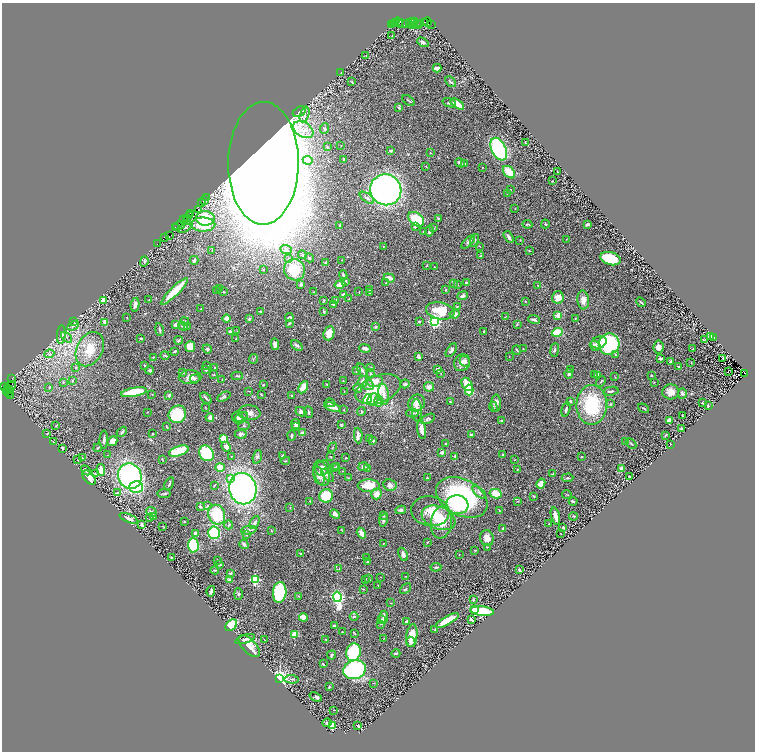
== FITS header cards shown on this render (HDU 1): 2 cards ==
NAXIS1  =                 1505
NAXIS2  =                 1499

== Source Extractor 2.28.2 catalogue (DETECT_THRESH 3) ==
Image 1505 x 1499 px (HDU 1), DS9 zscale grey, zoomed out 1/2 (1 PNG px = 2 x 2 image px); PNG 757 x 754 px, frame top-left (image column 1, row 1498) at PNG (2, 3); each listed source drawn as its Kron ellipse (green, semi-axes under 4 px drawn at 4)
Background 0.515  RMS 0.027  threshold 0.0801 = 3 sigma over >= 5 px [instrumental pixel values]
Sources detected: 565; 51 cannot appear on this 1/2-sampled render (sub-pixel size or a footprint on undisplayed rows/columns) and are neither listed nor drawn; of the other 514, the 500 brightest by FLUX_AUTO listed and drawn (14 fainter detections omitted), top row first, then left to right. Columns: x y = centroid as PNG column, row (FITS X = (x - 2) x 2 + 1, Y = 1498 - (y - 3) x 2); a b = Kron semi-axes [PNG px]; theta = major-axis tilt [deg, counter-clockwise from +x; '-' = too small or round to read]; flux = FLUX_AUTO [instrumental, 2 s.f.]
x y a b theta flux
412 21 4 3 - 150
399 22 5 3 - 480
410 22 2 1 - 70
415 22 3 1 - 50
425 22 2 1 - 160
427 22 4 3 - 560
393 23 2 1 - 13
396 23 2 1 - 30
392 24 2 1 - 5.7
402 24 4 2 - 78
407 24 3 1 - 25
417 24 3 2 - 64
420 24 3 1 - 99
431 24 4 2 - 68
412 25 3 1 - 26
419 25 2 1 - 28
392 35 2 1 - 1.6
423 42 6 3 -30 14
366 55 2 2 - 1.6
437 68 4 3 - 32
341 73 3 2 - 3.3
352 82 4 2 - 3.7
450 82 6 3 -46 11
408 100 7 2 -38 4.6
449 103 7 3 -20 17
457 104 8 3 -35 62
399 107 4 3 - 9.4
299 112 7 4 28 11
304 114 8 4 74 21
325 129 5 4 - 12
303 130 11 7 -33 48
525 143 3 2 - 4.2
341 145 2 1 - 2.3
327 147 3 3 - 4.4
499 149 12 7 -64 910
391 151 3 2 - 8.1
430 153 3 2 - 2.4
344 159 3 2 - 4.4
308 160 5 3 - 50
263 163 61 35 90 26000
460 163 5 3 - 13
465 164 3 2 - 7.7
426 166 2 2 - 2.2
482 167 2 1 - 2.3
509 172 7 5 -44 97
557 172 2 2 - 2.2
552 181 2 2 - 4
386 190 16 15 - 1800
510 190 2 1 - 2.9
507 194 3 2 - 3.2
207 197 2 1 - 28
367 198 8 3 -35 12
204 200 3 1 - 17
202 203 3 2 - 40
515 209 2 2 - 1.7
198 210 2 1 - 13
190 213 2 1 - 41
190 215 3 1 - 84
188 218 3 1 - 41
205 218 9 7 -6 160
438 218 4 3 - 4.4
183 219 3 1 - 91
416 219 9 6 -38 190
187 220 2 1 - 42
203 224 12 7 -1 190
527 224 5 2 - 5.5
545 224 4 3 - 5
588 224 4 2 - 12
340 225 2 2 - 4.6
179 226 6 2 17 160
415 226 4 3 - 12
175 227 2 1 - 16
185 227 8 2 33 6.8
434 228 4 3 - 4.8
423 231 2 2 - 4.5
429 231 5 3 - 15
170 236 2 1 - 20
164 237 4 2 - 56
509 237 6 3 -59 18
566 239 2 1 - 1.8
475 240 6 3 74 5.7
520 240 3 2 - 2
468 242 9 4 44 14
157 244 2 1 - 43
383 246 2 2 - 2.3
480 246 2 1 - 2
212 250 3 2 - 2.5
286 250 6 4 -24 15
529 250 2 2 - 2.5
302 255 4 4 - 7
481 256 3 2 - 5.6
288 258 4 3 - 4.8
309 258 5 3 - 8.8
610 259 10 6 -17 210
194 260 4 3 - 14
342 260 2 2 - 1.9
144 261 5 3 - 7.2
326 262 4 3 - 11
427 265 3 2 - 3.3
435 267 2 2 - 1.7
263 269 3 2 - 2.4
294 270 11 10 - 180
343 275 5 3 - 7.8
389 278 6 3 -20 36
346 281 3 3 - 4.2
466 282 3 2 - 8.5
386 283 2 2 - 2.4
453 283 3 3 - 4.7
301 284 3 2 - 12
340 284 5 4 - 50
458 285 2 2 - 2.1
538 285 2 2 - 2.3
220 288 3 2 - 2.3
370 289 4 2 - 4.8
446 290 4 2 - 3.6
174 291 18 4 44 140
216 291 2 2 - 1.8
224 292 3 2 - 3
314 292 2 2 - 2.4
359 292 3 1 - 2.3
370 293 3 2 - 4.6
343 294 3 2 - 9.2
463 296 5 4 - 13
558 297 6 5 - 43
349 299 2 2 - 2.4
103 300 3 2 - 120
149 300 2 1 - 2.7
323 300 3 3 - 3.7
583 300 9 6 -85 35
336 301 4 3 - 5.5
525 301 3 2 - 3.1
641 302 5 2 - 6.1
135 305 7 3 79 19
334 305 4 3 - 12
457 307 4 3 - 5.1
201 308 2 2 - 2.5
440 311 14 8 -12 150
260 312 3 3 - 4.2
324 312 4 3 - 4.4
455 314 5 4 - 26
558 315 3 3 - 43
127 317 2 2 - 2.7
289 317 4 3 - 9.1
505 317 4 2 - 3
227 318 4 3 - 24
249 319 3 3 - 6.8
575 319 4 2 - 2.9
534 320 6 2 -22 9.4
74 321 3 2 - 1.9
185 321 4 2 - 7.1
434 321 3 3 - 1200
105 322 4 3 - 23
419 322 3 2 - 3.2
289 323 4 2 - 5.6
176 324 3 3 - 18
517 324 4 3 - 4.3
73 326 6 3 29 10
183 326 5 4 - 9.7
187 326 3 2 - 1.8
376 327 3 3 - 5.8
159 330 6 2 -79 6.7
237 331 3 3 - 2.6
484 331 3 2 - 3.1
230 332 3 3 - 11
557 332 5 3 - 150
329 333 7 5 70 56
61 335 9 4 86 10
66 337 6 2 -43 7.7
711 337 4 3 - 23
714 337 3 2 - 13
141 338 3 2 - 6.4
236 339 2 2 - 2
705 339 3 2 - 2.1
179 340 4 3 - 7.2
599 342 8 6 20 31
275 344 6 4 -80 22
609 344 11 10 - 340
297 346 6 3 -38 12
595 346 5 5 - 24
190 347 5 5 - 59
658 347 6 5 - 29
365 348 6 3 -11 18
523 348 2 2 - 2.2
90 349 18 13 62 120
207 349 5 4 - 7.7
693 349 2 1 - 1.7
451 350 8 3 56 11
517 350 5 2 - 5.3
555 350 7 3 82 8.1
175 351 4 2 - 6.6
49 354 5 4 - 10
165 355 4 2 - 4.3
615 355 3 3 - 5
153 357 3 2 - 2.6
418 357 4 2 - 24
509 357 2 1 - 1.6
660 358 4 3 - 9.3
723 358 2 1 - 1.9
253 359 5 2 - 5.1
465 361 5 4 - 15
671 362 4 3 - 14
691 362 2 2 - 3.4
462 363 9 8 - 32
145 365 3 2 - 3.8
207 366 3 2 - 2.5
678 366 3 2 - 7.2
214 367 2 2 - 2.2
76 368 4 3 - 7.4
371 368 4 3 - 5.2
571 369 3 2 - 2.7
150 370 4 3 - 9.4
206 370 2 2 - 5
362 370 7 3 -56 9.5
438 370 3 3 - 25
356 371 3 3 - 9.2
728 372 2 1 - 1.9
182 373 4 2 - 10
744 373 3 1 - 46
370 374 5 3 - 6.9
441 374 3 2 - 2.4
569 374 5 3 - 10
594 374 3 2 - 1.8
214 375 3 2 - 4
598 375 3 2 - 14
651 375 2 2 - 6.1
237 376 6 3 3 5.3
190 377 11 7 1 33
615 377 3 2 - 1.9
12 378 2 1 - 21
195 379 5 4 - 7.9
222 380 2 2 - 1.6
343 380 3 2 - 2.3
72 381 3 3 - 6.6
363 381 5 4 - 16
375 381 8 5 8 52
601 381 6 2 57 4.6
63 382 3 3 - 3.7
654 382 2 2 - 1.7
327 384 3 3 - 3.2
405 384 4 3 - 8.8
467 384 7 5 -61 77
263 385 3 2 - 4.6
368 385 5 5 - 14
5 386 2 1 - 83
11 386 5 3 - 160
49 387 3 3 - 3.5
303 387 6 4 62 45
429 387 5 4 - 23
7 388 3 1 - 570
358 388 4 3 - 9.1
378 389 23 13 21 150
9 390 3 2 - 210
469 390 5 4 - 80
7 391 2 1 - 40
249 391 2 2 - 2.1
344 391 2 1 - 1.8
611 391 7 2 12 11
9 392 4 2 - 93
134 392 13 4 10 250
671 392 8 7 - 41
682 393 5 4 - 9.2
152 394 3 2 - 3.2
261 394 3 2 - 4.8
384 394 10 5 -81 27
169 395 3 2 - 12
292 395 2 2 - 7.6
11 396 3 1 - 5.4
224 397 7 4 27 10
206 398 7 2 -44 8.3
367 399 5 4 - 160
373 400 6 5 - 32
378 401 6 3 89 10
450 401 3 2 - 4.2
570 401 3 2 - 6.2
330 403 5 3 - 7.9
417 403 9 8 - 35
496 403 8 5 -89 22
702 403 3 2 - 2.3
611 404 3 3 - 4.7
592 405 20 15 87 320
708 406 3 2 - 5
205 407 2 2 - 1.9
332 407 8 4 -15 43
493 407 5 3 - 6.7
644 408 6 2 -35 3.9
566 409 7 3 74 13
344 410 2 2 - 1.7
417 410 11 5 -87 24
148 412 2 1 - 2
301 412 5 4 - 25
309 412 6 3 -66 5.9
361 412 4 3 - 5.1
250 413 11 7 -5 27
412 413 6 3 0 6.1
177 414 9 8 - 240
682 416 2 2 - 2.8
210 417 4 4 - 13
241 417 7 4 26 15
238 418 6 5 - 15
428 419 7 4 25 10
501 421 3 3 - 4.3
669 421 4 3 - 14
296 424 5 3 - 15
341 425 3 2 - 4.4
55 426 2 2 - 1.9
244 426 5 3 - 5.6
295 426 3 3 - 9.2
167 427 4 2 - 5.1
422 429 10 4 -81 31
681 429 2 2 - 7.7
122 432 6 3 47 8.1
47 433 2 2 - 2.2
302 433 3 3 - 17
153 434 2 2 - 7.2
241 434 6 4 -1 16
358 435 8 4 -87 21
471 435 3 3 - 17
665 435 3 1 - 4.7
291 436 5 2 - 5.3
223 438 4 3 - 55
370 439 3 3 - 3.4
104 440 9 3 89 11
53 441 2 2 - 1.9
112 441 5 4 - 33
373 441 4 3 - 7.6
626 441 4 2 - 4.1
445 443 3 3 - 3.1
631 444 6 2 -46 5.3
670 444 2 1 - 2.4
226 447 5 4 - 31
333 447 5 2 - 3
62 448 3 2 - 5.5
98 448 4 2 - 4
179 451 10 5 18 120
206 453 8 7 - 220
442 453 4 3 - 15
503 454 2 2 - 12
107 455 2 2 - 1.5
231 456 2 2 - 2.4
282 456 3 2 - 6.6
455 456 2 2 - 15
257 457 7 4 74 13
331 457 2 2 - 2.4
581 457 2 2 - 4.7
82 458 2 1 - 2.3
346 458 2 2 - 3.8
162 459 4 2 - 2.7
78 460 2 2 - 2.3
514 460 2 1 - 1.6
285 461 4 2 - 3.5
337 466 3 3 - 6.2
220 467 5 4 - 52
334 467 4 3 - 4.4
363 467 5 4 - 15
322 468 8 6 60 30
368 468 3 2 - 1.9
518 469 2 2 - 4
621 469 4 3 - 14
86 470 6 4 -44 12
101 470 6 4 -80 43
343 471 2 2 - 1.9
321 473 13 7 -72 49
95 474 4 3 - 3.5
553 474 4 3 - 4
328 475 8 4 -46 11
130 476 13 11 -65 990
319 476 9 5 -73 19
630 476 3 2 - 6.2
89 478 8 5 -50 68
231 478 4 4 - 42
348 478 3 2 - 3.3
427 478 3 2 - 4.5
568 478 6 3 4 5.9
541 483 5 4 - 41
169 484 6 2 64 6.9
214 485 3 2 - 3
390 485 7 6 - 22
369 486 11 6 1 110
136 487 7 6 - 340
243 489 16 13 -78 1600
479 492 8 4 -40 14
117 493 3 3 - 3.9
164 494 7 3 1 7
376 494 5 5 - 45
496 494 6 4 -14 89
567 495 4 2 - 2.4
326 496 7 6 - 220
534 496 3 2 - 3.9
462 497 27 18 -28 710
310 501 2 2 - 5.1
517 501 3 3 - 3.8
573 502 4 2 - 8.2
208 505 4 3 - 4.4
457 505 11 9 -10 200
200 506 2 2 - 20
290 508 3 2 - 2.7
401 510 5 4 - 11
430 511 19 15 -9 91
499 511 3 2 - 2.8
152 512 6 4 -40 18
335 514 5 4 - 18
217 515 10 8 -68 240
153 516 3 3 - 8.5
384 516 3 2 - 3.1
555 516 9 3 -75 44
573 516 4 3 - 5.1
150 517 3 2 - 4.4
129 518 10 3 -23 19
438 518 17 11 -22 120
383 520 6 4 79 9.8
184 522 2 2 - 4.4
441 522 16 10 81 100
255 523 7 4 63 15
142 524 3 2 - 12
549 524 2 2 - 1.9
229 525 4 3 - 5.2
163 526 2 1 - 3.2
563 527 2 2 - 15
503 528 2 2 - 6.2
249 530 8 3 8 13
271 531 4 2 - 2.1
342 531 4 2 - 2.6
196 533 4 3 - 16
214 533 6 6 - 370
361 533 6 3 -58 36
561 534 2 1 - 2.5
246 535 3 3 - 4.9
487 538 8 6 -76 31
427 542 4 2 - 4
383 543 2 2 - 2
244 544 5 3 - 15
193 545 7 5 -90 470
487 547 4 3 - 4.5
475 550 3 2 - 3
301 553 3 3 - 4.8
403 554 7 4 -66 17
459 555 2 2 - 1.7
171 558 2 2 - 3.1
367 558 2 2 - 8.1
217 560 3 2 - 4.8
368 561 4 3 - 6.1
219 564 3 3 - 4.5
436 567 5 3 - 7.1
339 569 3 2 - 2.7
215 570 4 2 - 5.4
519 570 3 2 - 7.3
230 573 3 3 - 7
406 576 3 2 - 1.7
381 577 2 1 - 1.5
255 579 3 3 - 520
365 579 3 2 - 3.6
369 579 3 2 - 7.1
230 580 3 3 - 17
378 585 2 2 - 1.6
363 589 2 2 - 2.6
405 589 6 3 41 6.3
211 591 5 2 - 15
280 592 10 6 84 390
238 594 6 4 -90 7.5
299 596 3 2 - 3.2
337 597 5 3 - 1800
473 600 3 2 - 6.5
391 603 2 2 - 2.7
474 610 4 3 - 46
482 611 12 4 -6 170
303 617 4 3 - 54
354 617 4 3 - 6.5
384 617 6 3 87 24
381 619 3 3 - 5.5
472 620 4 2 - 13
406 621 3 2 - 9.9
447 621 13 4 29 75
381 624 3 2 - 3.6
231 625 7 5 43 260
335 626 4 2 - 15
435 629 3 2 - 3.8
342 632 2 2 - 2.4
295 634 4 3 - 68
355 634 3 2 - 3.6
412 636 11 5 81 62
384 638 3 2 - 2.8
245 639 10 4 18 16
264 639 3 1 - 1.9
326 639 3 3 - 4.1
411 642 5 4 - 9.7
249 646 14 6 -46 53
353 652 9 7 73 370
396 654 4 3 - 7.4
331 655 5 2 - 7.5
323 664 3 2 - 4.7
355 670 11 9 19 620
279 679 3 3 - 4000
292 679 7 3 -3 7
374 683 2 2 - 2.2
329 687 3 2 - 4.9
316 697 6 4 -21 8.9
334 710 3 2 - 2.7
327 723 4 3 - 11
332 725 4 4 - 52
358 726 3 2 - 9.8
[14 fainter detections neither listed nor drawn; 51 sub-pixel or undisplayed-footprint detections neither listed nor drawn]